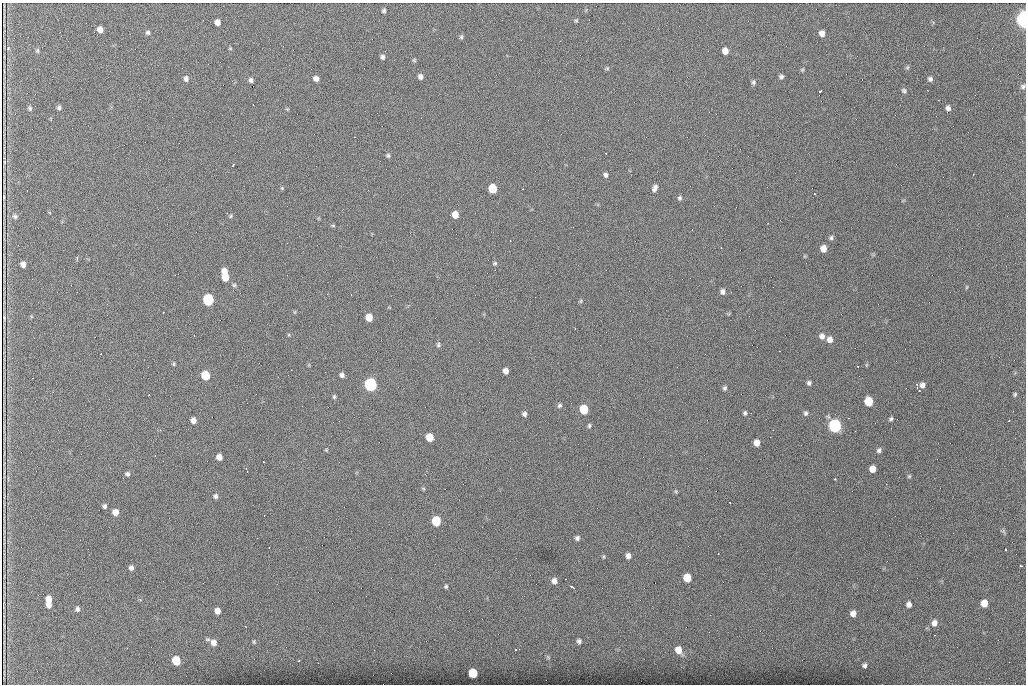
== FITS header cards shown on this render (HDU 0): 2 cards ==
NAXIS1  =                 1024 /fastest changing axis
NAXIS2  =                  682 /next to fastest changing axis

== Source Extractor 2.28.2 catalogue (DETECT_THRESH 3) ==
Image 1024 x 682 px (HDU 0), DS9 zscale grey, 1 PNG px = 1 image px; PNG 1028 x 686 px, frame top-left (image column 1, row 682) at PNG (2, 3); no overlay
Background 1380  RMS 26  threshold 77.8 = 3 sigma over >= 5 px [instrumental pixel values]
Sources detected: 133; all 133 listed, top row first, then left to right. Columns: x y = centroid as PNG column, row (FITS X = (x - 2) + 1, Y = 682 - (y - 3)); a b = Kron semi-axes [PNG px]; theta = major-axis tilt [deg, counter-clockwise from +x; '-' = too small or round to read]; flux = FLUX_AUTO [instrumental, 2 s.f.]
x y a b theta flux
384 10 6 5 - 3000
1024 19 8 5 -87 860000
576 20 5 4 - 2100
217 22 5 5 - 9400
100 29 6 5 - 12000
148 32 6 5 - 3700
822 33 5 5 - 10000
461 37 6 4 77 2900
230 48 4 4 - 1600
37 51 6 4 -90 2500
725 51 6 5 - 13000
382 57 6 5 - 4300
414 60 5 5 - 2200
907 67 6 5 - 2500
607 68 5 5 - 2300
802 70 5 4 - 2200
781 76 5 4 - 3700
420 77 5 5 - 6100
316 78 5 5 - 8300
186 79 6 5 - 5400
930 79 6 5 - 4500
251 80 4 4 - 4400
753 82 6 5 - 3500
1023 86 7 6 - 4300
904 90 7 6 - 3700
820 91 3 2 - 1900
253 105 2 2 - 1100
59 107 6 5 - 3600
30 108 6 5 - 2900
948 108 7 5 89 6100
388 156 6 5 - 3000
233 165 4 2 - 2200
605 175 6 5 - 4400
282 188 5 4 - 1800
492 188 6 6 - 59000
655 188 8 5 64 6500
4 197 12 3 90 230
680 198 6 5 - 3500
455 215 6 5 - 19000
15 216 7 6 - 4000
231 216 5 4 - 2300
333 225 5 3 - 1700
831 238 6 5 - 3600
823 249 6 5 - 16000
495 263 6 4 14 2600
23 264 5 5 - 7900
225 276 10 5 -81 49000
234 285 5 5 - 2800
967 287 5 3 - 1600
723 291 6 5 - 6000
208 300 6 6 - 220000
581 301 6 4 89 2100
163 312 2 2 - 3500
295 312 6 3 71 1600
369 317 6 5 - 28000
4 318 13 3 89 600
822 336 7 6 - 8100
830 339 7 6 - 9500
438 344 8 5 81 3500
174 364 6 4 83 2200
866 365 6 3 71 1700
858 366 2 2 - 1100
291 370 2 2 - 870
506 371 5 5 - 9900
205 375 6 6 - 68000
342 375 5 4 - 5300
809 383 6 5 - 4300
917 384 5 5 - 3100
370 385 7 6 - 370000
922 385 8 7 - 8200
725 388 6 5 - 3300
1015 394 5 4 - 2600
334 397 5 4 - 2500
869 401 7 6 - 55000
559 405 6 5 - 3600
584 409 6 6 - 74000
745 413 5 4 - 3000
806 413 6 5 - 4000
524 414 5 5 - 4700
849 418 2 2 - 1300
891 419 5 4 - 3500
193 420 5 5 - 8800
1009 420 2 2 - 1500
589 426 6 4 88 2900
835 426 7 6 - 420000
160 430 3 3 - 1200
430 437 6 5 - 32000
756 443 6 5 - 13000
326 450 5 4 - 1800
879 450 7 5 67 4400
219 457 5 5 - 11000
264 462 2 2 - 1400
872 469 6 5 - 17000
127 474 6 6 - 4100
909 476 5 5 - 2300
835 479 3 3 - 2700
886 484 3 2 - 1300
423 488 6 3 -20 1900
676 491 6 5 - 2200
215 496 6 6 - 4400
105 506 4 3 - 3600
115 512 6 5 - 14000
436 521 6 6 - 81000
1003 531 8 4 -59 3100
257 538 2 2 - 630
577 538 6 5 - 4600
269 548 2 2 - 1400
1006 549 3 3 - 4800
628 556 5 5 - 7600
604 557 7 3 82 1900
1021 565 4 2 - 2500
131 568 5 5 - 5300
687 578 6 6 - 41000
554 581 6 6 - 7900
446 586 5 5 - 2600
572 587 5 2 - 3200
49 599 6 5 - 14000
984 603 6 5 - 20000
909 604 6 5 - 7700
49 605 6 5 - 9800
77 609 7 5 -85 4400
217 611 6 5 - 12000
853 613 6 6 - 11000
934 623 8 7 - 9500
579 641 7 6 - 5100
214 642 8 7 - 12000
254 642 6 4 -75 2500
678 650 8 6 -60 22000
548 657 7 5 -47 2700
176 660 6 6 - 57000
299 660 3 3 - 1500
864 665 5 5 - 4400
473 673 6 6 - 62000
At the frame edge (FLAGS 8, measured only in part): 2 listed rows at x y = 1024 19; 1023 86

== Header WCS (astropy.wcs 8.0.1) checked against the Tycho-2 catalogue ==
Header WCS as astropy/WCSLIB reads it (CRVAL/CRPIX/CD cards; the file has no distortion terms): RA---TAN/DEC--TAN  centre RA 07:06:07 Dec +31:10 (106.53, +31.16 deg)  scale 1.43 arcsec/px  FOV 24.4' x 16.3'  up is -93 deg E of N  parity flipped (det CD > 0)
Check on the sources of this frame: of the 60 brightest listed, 8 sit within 1.8 arcsec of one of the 15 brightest Tycho-2 stars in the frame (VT <= 12.35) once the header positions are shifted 0.22 arcsec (0.22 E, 0.03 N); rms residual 0.60 arcsec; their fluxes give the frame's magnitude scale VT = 23.83 - 2.5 log10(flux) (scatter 0.22 mag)
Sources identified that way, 8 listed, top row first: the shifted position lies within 1.8 arcsec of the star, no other Tycho-2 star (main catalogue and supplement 1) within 3.6 arcsec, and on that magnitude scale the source's flux lands within +1.5 / -3 mag of the star's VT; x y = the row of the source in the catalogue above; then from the Tycho-2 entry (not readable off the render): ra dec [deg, ICRS J2000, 3 dp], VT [Tycho-2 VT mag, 2 dp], TYC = Tycho-2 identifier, HIP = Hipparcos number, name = IAU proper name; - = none
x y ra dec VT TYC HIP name
492 188 106.458 +31.151 12.35 2438-728-1 - -
205 375 106.551 +31.041 11.84 2438-663-1 - -
370 385 106.552 +31.106 9.20 2438-180-1 - -
869 401 106.550 +31.305 11.61 2438-184-1 - -
584 409 106.559 +31.192 11.79 2438-1039-1 - -
835 426 106.562 +31.292 10.01 2438-106-1 - -
436 521 106.614 +31.135 11.36 2438-550-1 - -
473 673 106.684 +31.152 11.76 2438-931-1 - -